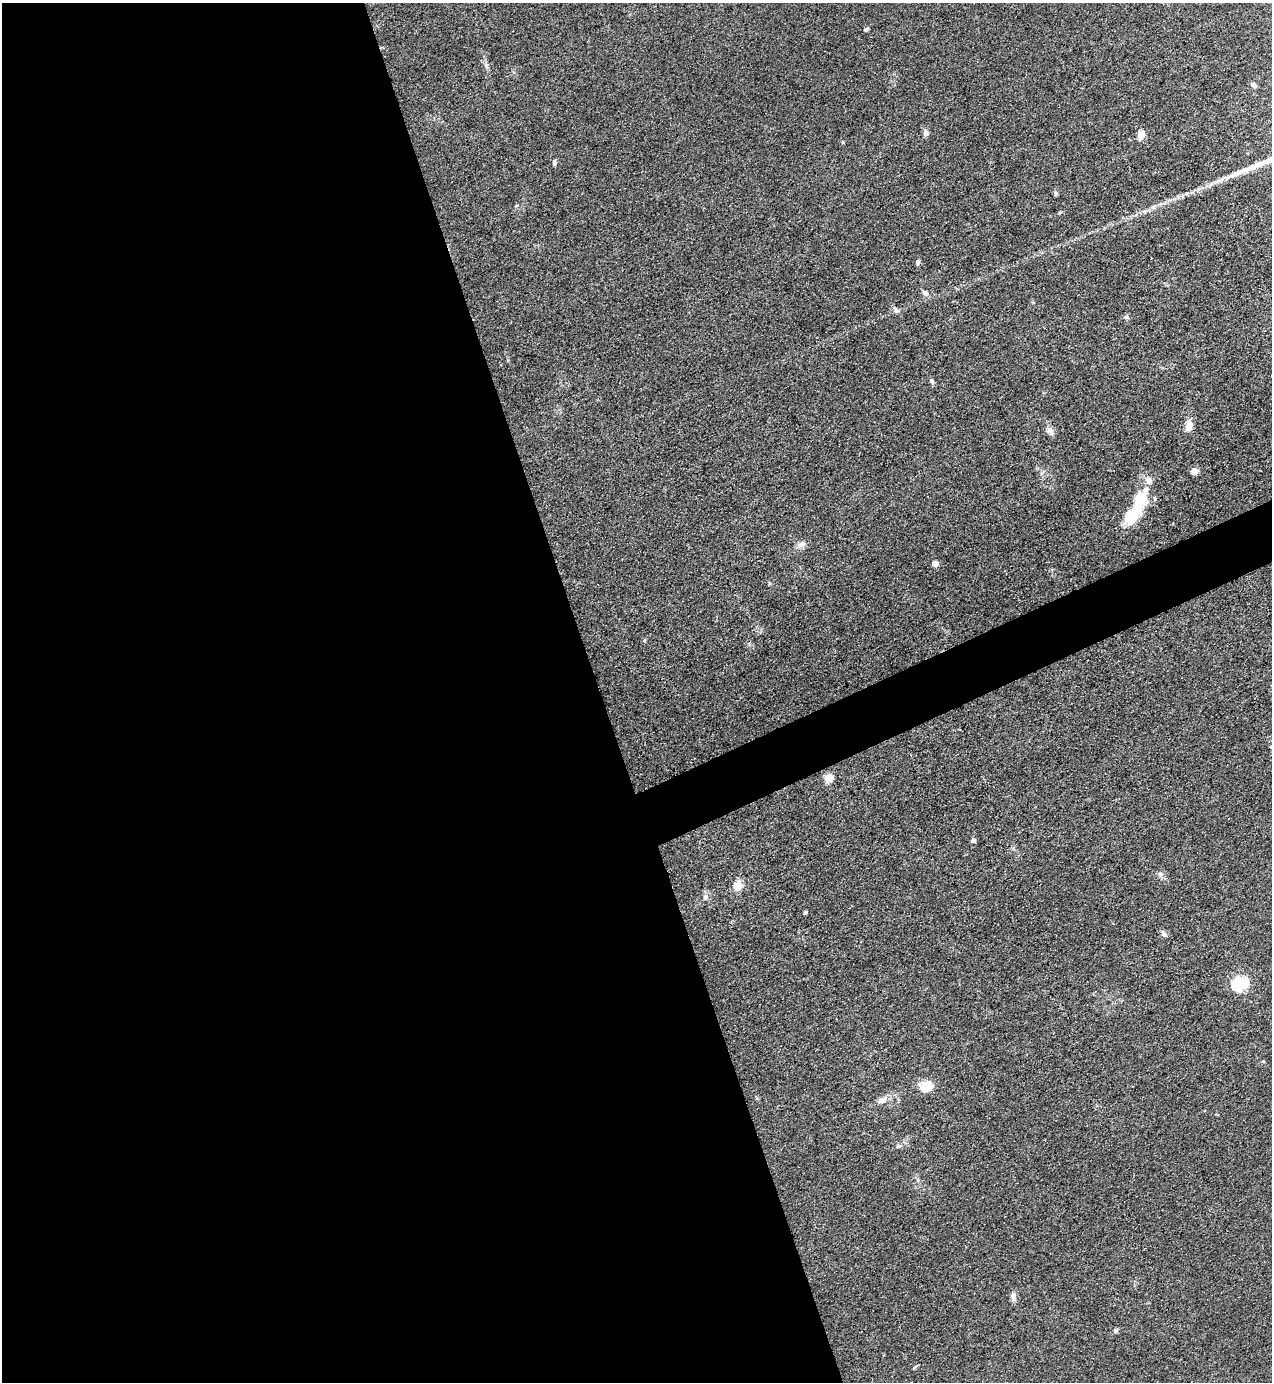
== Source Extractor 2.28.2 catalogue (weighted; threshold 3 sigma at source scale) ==
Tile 9 of 4 x 4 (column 1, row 3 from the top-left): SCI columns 282-1551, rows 1382-2761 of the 5510 x 5523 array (HDU 1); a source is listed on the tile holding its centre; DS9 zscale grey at full resolution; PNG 1274 x 1384 px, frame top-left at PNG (2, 3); no overlay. Shown black and unused: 49% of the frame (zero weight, under 3 of 4 exposures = <1% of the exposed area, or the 3 px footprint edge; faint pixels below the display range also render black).
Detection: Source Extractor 2.28.2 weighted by HDU 2 'WHT'; one run over the whole footprint, this tile lists its part. Background 0.0432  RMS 0.0049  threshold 0.0221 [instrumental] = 3 sigma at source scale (4.5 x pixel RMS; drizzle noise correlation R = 1.50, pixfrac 1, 0.05/0.05 arcsec/px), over >= 5 px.
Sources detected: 40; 4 inside a brighter listed object's ellipse — not listed separately; the other 36 listed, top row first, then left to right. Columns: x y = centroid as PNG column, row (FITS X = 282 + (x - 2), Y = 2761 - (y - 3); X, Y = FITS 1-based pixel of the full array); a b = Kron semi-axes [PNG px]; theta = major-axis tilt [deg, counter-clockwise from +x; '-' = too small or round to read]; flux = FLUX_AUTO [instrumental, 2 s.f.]
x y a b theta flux
866 29 7 4 17 0.78
486 65 7 4 -71 1.1
1254 85 7 5 -34 1.5
925 132 6 6 - 2.2
1141 135 11 8 72 3.6
843 142 4 4 - 0.43
554 162 7 5 -88 1
1219 180 16 3 21 2.5
1056 193 7 4 -88 0.75
1060 212 6 3 20 0.52
917 262 6 5 - 1.1
925 292 9 6 -31 1.6
896 310 9 6 -19 1.3
1126 317 7 5 -1 0.97
932 381 8 6 -63 1.1
1188 426 11 7 77 5.3
1050 431 12 7 -59 2.3
1194 471 5 4 - 8.1
1139 502 31 19 74 18
801 544 11 8 27 2.4
935 563 5 4 - 6.6
645 640 5 3 - 0.51
829 778 11 10 - 4.2
973 841 6 5 - 1.2
1160 874 8 6 3 1.5
738 886 14 9 69 5.7
705 897 9 7 79 1.7
805 913 5 4 - 0.67
1164 934 10 6 -45 1.6
1240 984 14 12 25 26
926 1086 14 11 19 9.4
883 1100 16 6 37 2.8
898 1146 7 6 - 1
1013 1297 11 7 -82 2.5
1116 1331 6 5 - 0.85
914 1368 6 3 21 0.59